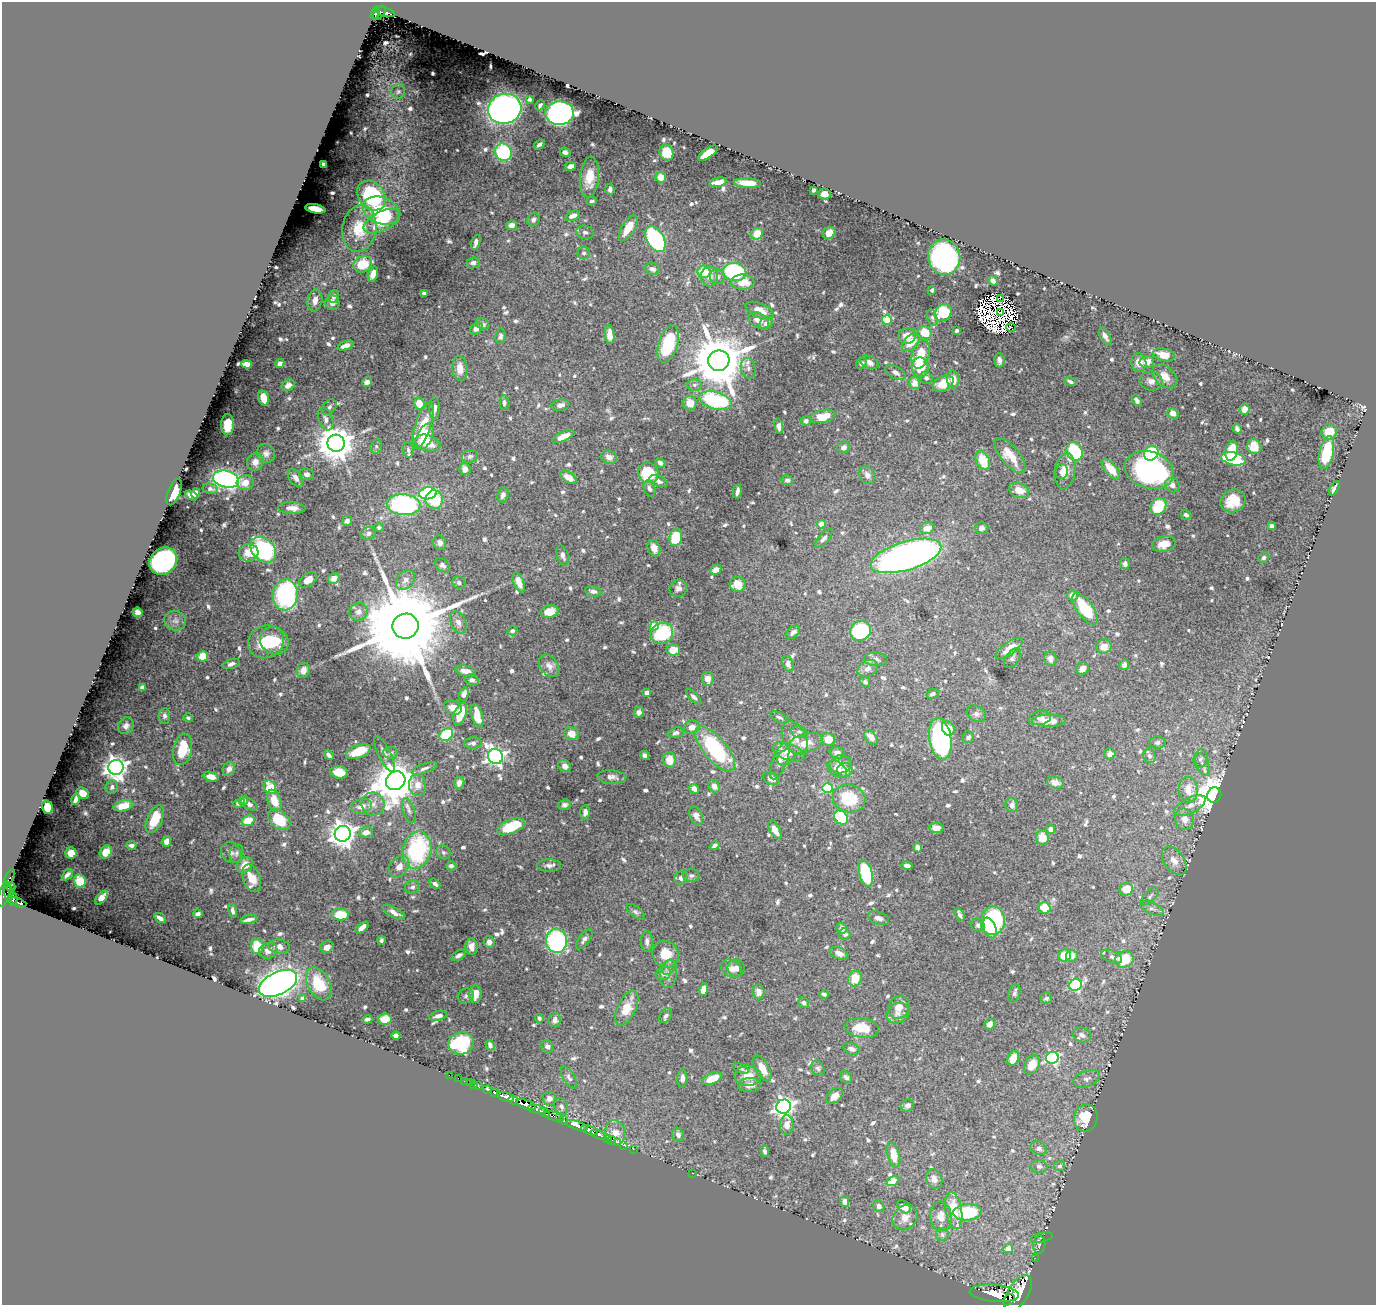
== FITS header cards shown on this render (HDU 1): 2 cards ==
NAXIS1  =                 1374
NAXIS2  =                 1303

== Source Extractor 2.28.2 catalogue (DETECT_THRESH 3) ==
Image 1374 x 1303 px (HDU 1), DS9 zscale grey, 1 PNG px = 1 image px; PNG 1378 x 1307 px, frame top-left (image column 1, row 1303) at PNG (2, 2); each listed source drawn as its Kron ellipse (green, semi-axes under 4 px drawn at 4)
Background 2.39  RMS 0.01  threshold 0.0309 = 3 sigma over >= 5 px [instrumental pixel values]
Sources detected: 873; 11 with non-positive FLUX_AUTO (blend fragments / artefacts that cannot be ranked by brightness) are neither listed nor drawn; of the other 862, the 500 brightest by FLUX_AUTO listed and drawn (362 fainter detections omitted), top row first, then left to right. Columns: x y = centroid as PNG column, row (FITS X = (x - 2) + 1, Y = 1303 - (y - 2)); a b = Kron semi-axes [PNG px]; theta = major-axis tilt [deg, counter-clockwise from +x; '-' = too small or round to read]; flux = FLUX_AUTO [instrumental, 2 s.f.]
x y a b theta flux
384 12 11 3 -18 450
375 13 6 3 63 270
380 13 8 4 48 530
398 91 7 7 - 1.8
529 99 4 4 - 2.1
540 105 6 3 58 1.8
505 109 17 15 15 310
560 113 14 11 2 230
539 144 6 3 39 2
503 152 9 8 - 58
565 152 5 4 - 3.2
666 152 8 6 -65 18
708 153 11 5 34 17
323 164 4 3 - 1.9
570 166 5 4 - 3.7
589 177 20 9 84 16
661 177 5 5 - 8.9
718 182 8 4 12 5.4
747 183 13 5 -4 9.9
610 189 5 4 - 2.7
813 190 4 3 - 1.7
825 194 6 5 - 5.4
372 196 16 12 -52 68
592 201 5 4 - 1.8
315 209 10 4 -11 9.4
381 211 19 13 -19 41
573 216 7 5 23 4.3
533 220 7 6 - 2.3
382 221 20 9 25 25
512 225 5 4 - 5.1
628 228 14 6 58 12
359 229 23 17 80 22
585 232 9 6 -14 2
829 233 7 5 35 8.3
757 234 6 5 - 10
655 239 14 8 -60 110
476 242 8 4 74 3.8
584 253 6 6 - 2
944 257 18 16 -79 170
473 263 6 5 - 2.8
363 264 10 8 22 23
653 269 7 6 - 3.4
704 272 6 6 - 22
735 272 11 9 -10 77
373 274 8 4 71 6.7
709 276 10 8 87 5.7
717 277 7 7 - 2.9
993 281 5 4 - 3.7
743 282 11 7 -1 11
932 290 4 3 - 2.8
424 293 4 3 - 4.3
334 296 6 5 - 2.4
1000 298 2 2 - 230
315 300 11 7 81 5
332 303 7 7 - 4.3
759 310 15 7 -23 9.6
943 312 9 7 48 33
1000 313 4 2 - 1.7
932 318 8 5 -78 1.7
758 320 11 7 -28 6.3
887 320 5 4 - 31
766 323 7 6 - 2.7
483 324 7 5 -29 2.8
1011 327 5 2 - 2.6
476 328 7 5 38 3.8
956 331 3 3 - 2.6
925 332 7 6 - 17
610 335 9 5 -84 6.4
500 336 8 5 84 2
907 336 9 8 - 7.9
1105 336 9 5 -62 4.1
911 342 11 6 43 13
668 344 19 9 73 39
345 346 8 4 21 4.4
921 354 15 8 74 17
1164 355 11 6 -14 11
999 360 7 5 -85 3.4
719 361 11 10 - 5100
869 362 9 6 -24 4.7
1139 362 9 7 -81 7.1
1147 362 7 6 - 5.8
280 363 4 4 - 3.6
861 363 6 4 35 2.3
247 364 5 4 - 6.2
920 367 10 8 -80 22
460 368 12 7 -85 7
748 368 10 7 -76 3.7
895 372 11 6 -28 3.4
1165 376 14 9 -43 8
926 378 6 6 - 2.1
953 379 9 6 -84 7.4
1151 381 11 9 -14 4.5
367 382 5 5 - 3.2
1070 382 6 3 -24 1.9
915 383 6 5 - 6.5
943 384 11 7 31 15
288 385 7 5 26 3.1
694 385 7 6 - 2
264 398 8 5 -73 8.8
1137 400 6 4 -57 2.5
716 401 16 8 -16 70
504 403 7 4 -90 2
690 403 7 7 - 9.6
420 404 7 5 -57 15
560 405 9 5 8 3.5
329 407 9 6 50 2.3
434 408 11 5 88 3.6
1245 409 6 5 - 5.6
1173 413 6 5 - 5.3
823 416 12 6 12 16
326 419 12 7 -68 4.1
806 421 5 5 - 2.5
227 424 11 6 87 11
423 425 24 7 72 20
779 426 7 4 -81 3.1
1237 429 5 4 - 2.2
1329 432 8 7 - 16
425 436 14 7 64 16
563 436 12 5 24 8
336 443 8 8 - 1700
428 443 13 8 -17 12
376 446 7 5 70 1.9
844 447 6 5 - 3.3
1254 447 7 7 - 13
408 450 8 5 -81 1.8
1075 451 10 7 -64 57
1232 451 10 6 79 18
266 453 10 9 - 3.5
1151 453 8 6 44 59
1326 453 17 7 78 36
470 456 8 6 14 2.2
1010 456 21 9 -50 14
609 457 8 6 -24 5.2
1233 459 12 6 -12 50
983 460 10 6 -66 19
255 462 9 8 - 4.7
660 463 5 4 - 3.5
465 469 6 5 - 5.2
1111 469 12 6 -49 13
1149 470 25 18 -20 130
1065 471 18 10 82 8.3
1061 472 7 6 - 2.4
648 473 10 10 - 37
307 474 7 6 - 2.4
867 475 9 7 -61 4.3
568 477 9 5 -33 8.2
295 478 10 6 -53 4.3
226 479 13 8 -13 200
787 480 6 5 - 2.6
658 481 9 5 -21 3
245 483 8 7 - 7
1172 485 8 7 - 4.2
1334 488 8 3 61 2.4
210 489 7 5 -11 2
649 489 8 5 -71 2.5
1019 490 10 7 -21 8.8
737 491 7 3 80 3.3
174 492 14 6 69 14
195 493 5 4 - 3.5
428 493 9 6 7 79
192 495 6 4 -26 3.8
503 495 8 5 73 3.4
434 500 9 9 - 32
1233 501 13 11 28 14
404 505 17 10 -3 140
1159 506 9 7 57 26
292 508 13 6 -2 5.7
1186 515 5 4 - 1.8
347 521 5 4 - 2.8
821 524 4 4 - 13
1272 526 4 4 - 2.9
379 527 5 4 - 1.7
927 528 7 5 23 8
982 528 7 5 0 1.9
368 534 7 6 - 2.7
676 537 8 6 79 31
824 539 12 5 48 2.5
440 543 7 6 - 3.8
1164 544 12 7 13 9.7
654 548 8 6 -67 4.9
263 550 14 11 -45 82
248 553 10 8 13 11
563 555 10 5 -74 3
906 556 36 14 17 410
1264 558 5 5 - 1.8
163 561 15 12 45 220
1125 564 5 5 - 3.1
442 565 8 6 -42 3.1
716 570 6 4 26 4.4
334 578 6 5 - 4.6
308 580 10 6 37 7.6
405 580 11 8 46 5.2
519 582 10 5 -69 6
459 583 7 6 - 2.5
738 584 8 7 - 13
678 588 9 8 - 2.9
593 591 8 5 -10 3.1
285 595 15 12 86 110
1072 595 5 5 - 4.9
1085 609 18 8 -54 31
138 612 5 4 - 3
358 612 9 8 - 4.9
549 612 9 6 14 8.5
175 621 11 10 - 4
458 622 11 7 -67 4.4
405 626 13 12 - 20000
654 626 4 4 - 18
512 631 5 4 - 2.1
861 631 10 9 - 67
793 632 8 5 40 3
662 634 12 10 26 53
274 641 15 13 -40 17
266 642 18 16 26 30
1104 647 8 7 - 7.4
1009 648 16 6 36 9.9
673 650 7 5 -1 15
202 656 5 5 - 16
1012 658 11 6 55 2.2
876 659 12 6 -6 2.9
1050 659 7 6 - 3.3
231 664 9 4 19 2.8
788 664 8 5 -74 3.1
1124 665 5 5 - 2.5
549 666 12 8 -50 4.6
868 668 11 8 29 4
1082 669 6 6 - 3.4
303 670 8 6 67 5.6
466 671 10 5 -13 6.5
708 679 7 6 - 7
472 680 7 5 -21 2.6
865 682 5 4 - 2.2
142 687 4 3 - 2.2
646 692 4 4 - 5.1
464 694 7 5 69 4.3
933 694 6 4 26 1.9
694 697 9 4 -45 2.6
453 707 9 6 -30 7.1
639 712 5 5 - 2.9
460 714 12 6 70 21
976 714 10 7 -30 2.6
164 716 8 6 86 2.3
477 716 12 5 -74 13
779 717 10 4 -25 1.8
188 718 5 4 - 1.7
1040 718 11 7 12 3.8
1049 721 17 6 1 9.6
126 726 8 7 - 3.3
692 727 8 6 17 5.6
948 728 7 6 - 8.5
799 732 8 6 -14 2
676 733 8 5 16 2.1
571 734 7 6 - 7.3
446 735 7 5 34 40
871 737 8 5 -50 5.8
968 737 6 5 - 2.2
795 738 18 11 -64 9.1
828 739 6 6 - 11
940 739 21 11 -81 150
1158 742 8 6 3 2.1
473 743 9 5 6 2.4
805 743 18 9 17 10
183 749 16 9 78 19
715 749 27 11 -50 73
358 751 13 6 21 18
788 752 17 8 -19 12
391 753 7 6 - 1.8
837 753 7 5 -14 3.5
385 754 19 6 -64 3.3
1110 754 6 5 - 4.7
329 755 6 4 -45 2.6
644 755 5 4 - 2.5
495 756 8 7 - 310
1149 756 7 6 - 2.2
786 757 9 7 35 3.8
1200 759 9 6 76 2.2
669 760 8 6 -86 12
780 761 19 7 69 4.5
841 764 11 9 7 4.6
1203 765 12 6 -70 3.8
565 766 7 5 -38 3.6
116 767 7 7 - 560
424 768 13 5 20 2.5
229 769 7 5 57 4.7
837 769 11 7 -37 6
845 770 8 7 - 8.6
339 772 9 6 -7 14
211 777 8 4 -14 5
612 777 15 6 -4 3.7
771 778 8 6 -27 5.3
396 781 10 9 - 2700
459 783 6 5 - 4.4
1055 783 8 6 -16 4.6
418 785 11 8 -86 6.3
714 786 6 5 - 3.9
112 787 7 6 - 2.5
270 787 7 6 - 21
827 788 5 5 - 40
694 789 5 4 - 3.9
1188 790 13 9 -86 11
83 793 6 5 - 8.3
1214 795 8 7 - 1200
849 798 17 13 -16 33
76 799 5 3 - 2.4
243 800 5 4 - 2.5
274 801 11 6 -72 13
239 803 6 4 22 2.5
249 804 9 5 -33 2.9
373 804 11 11 - 6.4
564 805 6 5 - 2.1
1012 805 7 6 - 3.4
1190 805 17 8 27 5.8
123 806 10 5 12 13
361 806 11 7 14 6.7
48 807 7 5 -74 15
409 811 13 6 -72 2.9
585 812 7 5 84 3.5
696 816 10 6 -63 4.2
841 818 8 6 -43 45
155 819 15 7 65 18
1184 819 10 9 - 6.4
279 820 13 8 -40 30
248 821 7 5 19 15
511 827 14 6 21 33
936 828 7 5 -1 4.1
1051 829 5 4 - 4.3
775 830 10 5 -60 6.9
366 832 7 5 18 5
343 834 8 8 - 730
1042 838 7 6 - 11
166 841 5 4 - 5
131 845 5 3 - 2.8
715 846 5 4 - 1.9
918 848 5 4 - 5.4
417 850 19 14 74 78
106 852 7 6 - 7.6
231 852 11 9 -57 3.4
443 852 7 6 - 1.8
71 853 5 5 - 7.3
236 853 9 6 76 2.1
1174 861 16 10 -54 7.3
245 865 9 7 39 7.2
549 865 12 6 0 3.1
451 866 5 4 - 1.8
907 866 6 4 -13 2.9
399 867 12 8 50 5.6
866 873 13 6 -77 53
67 875 6 3 46 2
691 875 8 6 1 2.2
252 878 14 8 -70 12
681 878 6 6 - 3.2
9 879 10 3 65 140
80 881 6 6 - 18
435 884 6 4 -41 2
11 887 4 3 - 190
412 887 7 7 - 2.3
1126 889 7 6 - 14
8 893 7 3 -86 560
4 894 13 5 73 2300
1150 896 11 5 46 2
102 898 8 4 49 6.3
13 899 6 3 87 880
18 902 8 3 -20 890
1045 908 6 5 - 18
1152 908 13 6 -24 3.3
233 911 7 4 -76 2.5
394 912 12 5 -30 4.2
635 912 10 5 -38 1.9
198 914 5 3 - 1.9
340 914 9 6 -2 20
960 915 7 3 -63 2
160 918 6 3 -34 3.1
878 918 11 6 -20 3.4
249 919 9 3 11 3
993 921 14 12 85 82
978 925 7 6 - 2.2
362 928 8 4 39 6.4
842 928 5 5 - 3.7
990 928 11 6 -68 16
845 934 6 5 - 2.4
584 939 11 5 53 2.6
381 940 4 4 - 2
556 941 12 10 -81 96
647 941 10 6 -89 2.8
489 942 6 5 - 3.7
257 946 7 6 - 19
279 946 11 7 -9 4.7
327 947 7 5 27 4.2
471 947 8 6 -85 5
268 951 9 7 17 5.1
839 953 10 5 -22 4.5
666 954 14 12 -43 14
459 955 7 4 32 2.7
1065 956 6 6 - 15
1072 956 6 6 - 6.8
1112 957 11 6 -22 2.3
1124 959 9 8 - 27
668 967 8 6 54 2.7
736 968 8 8 - 3.2
731 969 11 8 -33 4.7
663 973 8 6 21 2.3
669 974 14 8 82 4.2
855 979 8 6 70 14
278 983 20 11 26 480
319 984 18 11 -61 24
1075 985 6 5 - 93
703 990 6 4 76 8.1
758 992 7 6 - 4.6
1014 993 9 6 74 2
475 994 9 6 90 7.6
824 994 4 3 - 1.8
466 996 8 7 - 1.8
1046 998 6 5 - 1.9
302 999 4 4 - 3.8
803 1003 5 5 - 1.9
899 1007 12 10 57 6.6
627 1008 19 9 64 15
898 1013 12 10 28 4.5
438 1016 9 4 13 3.4
666 1016 8 5 57 2.9
539 1018 4 4 - 1.8
367 1019 5 4 - 2.2
385 1019 7 5 5 11
555 1020 7 6 - 3.6
990 1024 6 5 - 5.7
862 1028 17 9 -7 15
1082 1035 9 7 -19 3.6
396 1036 4 4 - 3.7
461 1043 12 11 - 61
490 1045 5 4 - 2.5
547 1046 6 5 - 2.8
852 1049 9 5 -21 3.1
1013 1058 8 5 65 11
1052 1058 6 6 - 110
1032 1065 10 7 63 12
741 1068 8 4 -23 1.9
762 1068 14 6 -61 9.3
818 1068 8 6 -58 2.2
449 1075 2 2 - 22
748 1076 13 10 -3 10
569 1077 12 6 -59 2.5
846 1077 7 5 -40 1.9
458 1078 2 2 - 26
682 1078 9 5 87 2.8
712 1078 11 5 23 16
1087 1079 14 8 20 3.7
464 1081 2 2 - 21
469 1082 3 2 - 70
474 1085 3 2 - 74
749 1085 11 7 4 5.1
478 1086 4 3 - 140
487 1090 4 3 - 530
495 1093 5 3 - 1200
835 1096 9 6 42 5.8
505 1097 9 3 -17 5400
549 1098 7 6 - 4.4
513 1100 5 3 - 1900
526 1105 10 4 -20 9100
907 1105 7 6 - 2.8
561 1106 8 6 -63 2.8
784 1107 7 7 - 380
537 1109 9 3 -12 1900
544 1113 6 3 -27 1600
554 1116 10 3 -16 2000
560 1118 4 2 - 540
1086 1118 14 12 75 17
564 1121 4 3 - 450
577 1125 11 3 -20 5500
787 1125 10 7 89 5.7
589 1130 9 4 -19 4500
615 1133 12 10 -79 8.8
598 1134 8 3 -23 390
678 1135 7 6 - 3.1
607 1138 2 2 - 55
612 1140 4 2 - 89
617 1142 3 2 - 53
623 1145 3 2 - 35
1039 1148 8 6 -21 2.5
633 1149 2 2 - 47
765 1151 5 4 - 2.3
894 1155 13 6 -75 13
1039 1166 8 6 -4 2.5
1059 1166 5 5 - 1.8
693 1173 3 2 - 13
934 1179 10 8 -67 4.4
893 1181 6 4 33 12
845 1202 5 4 - 4.5
879 1206 6 5 - 3.3
904 1207 7 5 -42 5.8
954 1210 19 8 -80 20
967 1212 14 8 4 49
941 1216 15 10 -83 7.3
905 1218 13 11 49 6.7
942 1235 6 6 - 1.8
1041 1238 12 4 13 2
1039 1245 9 6 84 1.8
1008 1248 5 4 - 11
1035 1258 2 2 - 35
994 1293 25 8 -5 19000
1018 1293 20 10 57 23000
1009 1300 6 4 45 5500
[362 fainter detections neither listed nor drawn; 11 non-positive-flux detections neither listed nor drawn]